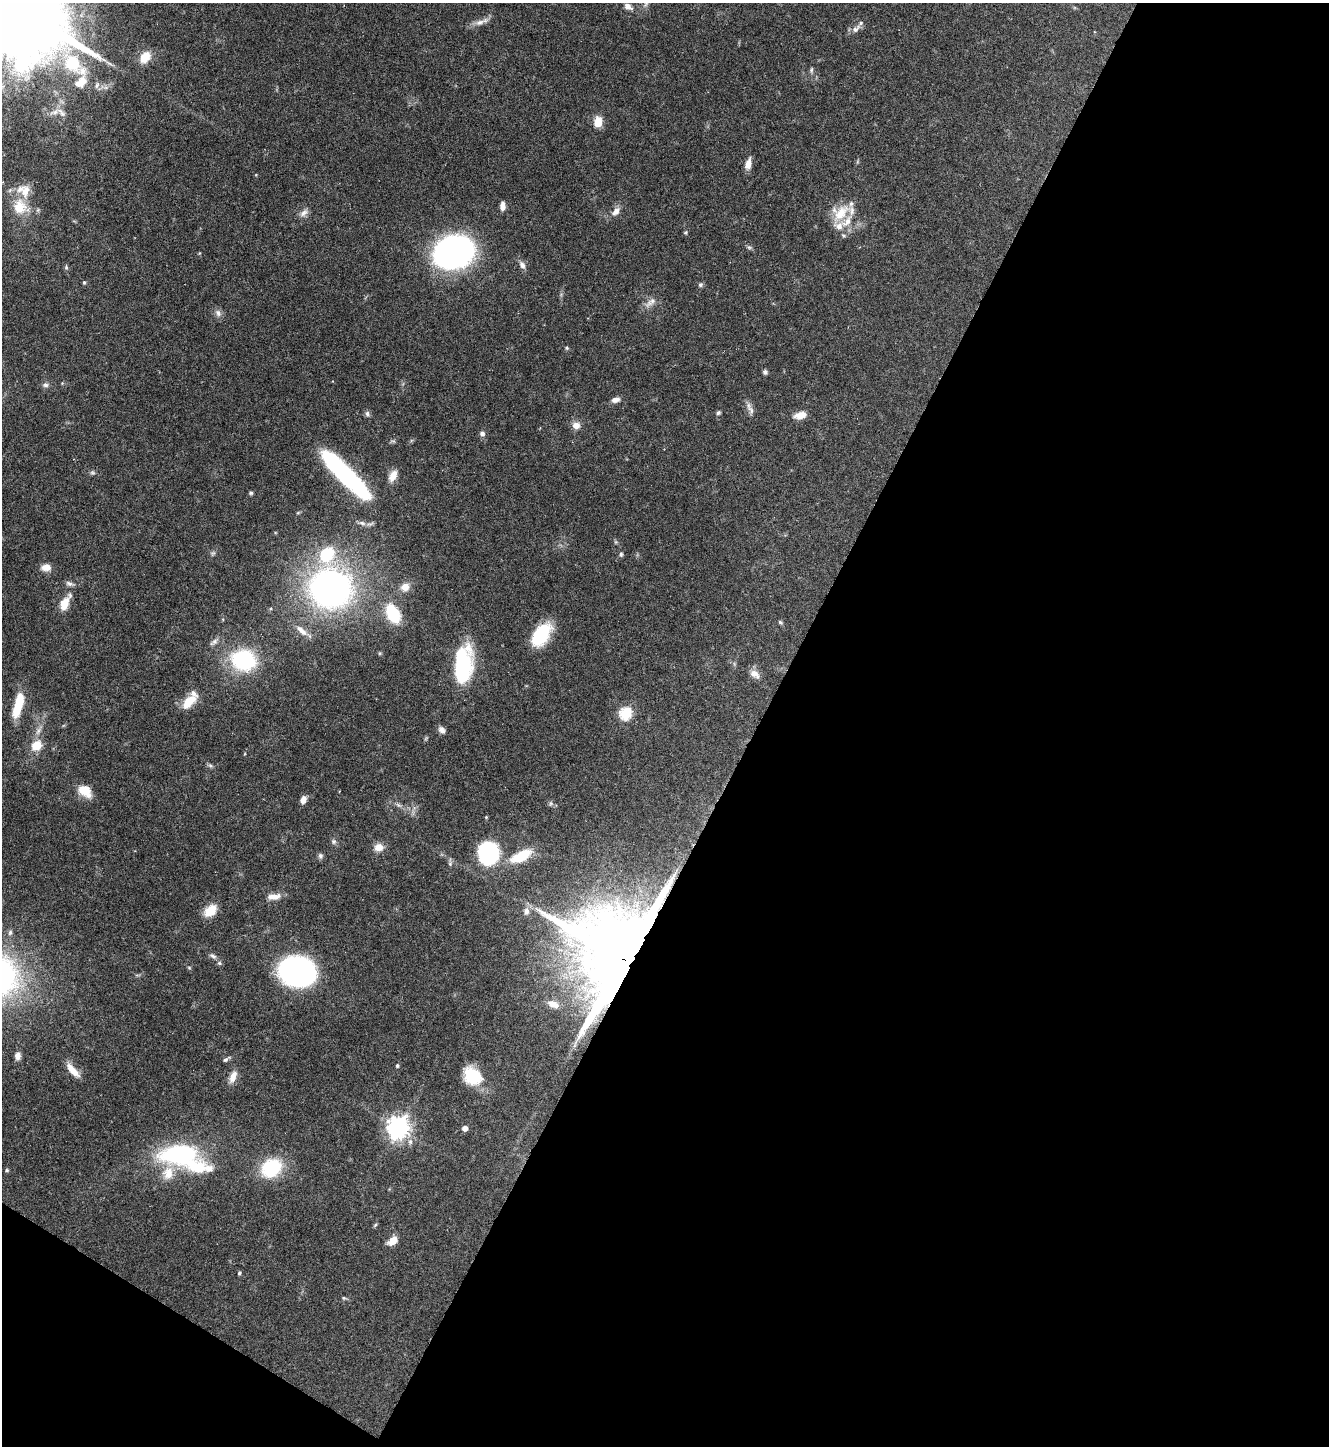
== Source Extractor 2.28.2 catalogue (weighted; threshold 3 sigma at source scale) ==
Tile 4 of 2 x 2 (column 2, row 2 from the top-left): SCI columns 1421-2747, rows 3-1446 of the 2870 x 2889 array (HDU 1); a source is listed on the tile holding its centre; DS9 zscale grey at full resolution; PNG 1331 x 1448 px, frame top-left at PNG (2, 3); no overlay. Shown black and unused: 46% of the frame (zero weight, under 4 of 8 exposures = <1% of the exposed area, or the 3 px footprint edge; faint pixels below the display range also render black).
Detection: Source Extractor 2.28.2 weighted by HDU 2 'WHT'; one run over the whole footprint, this tile lists its part. Background 0.0673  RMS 0.0032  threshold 0.0132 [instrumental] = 3 sigma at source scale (4.09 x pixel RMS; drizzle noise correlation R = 1.36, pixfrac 0.8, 0.05/0.05 arcsec/px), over >= 5 px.
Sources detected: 114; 1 too faint to see at this stretch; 1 inside a brighter object's white glare — not listed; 12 inside a brighter listed object's ellipse — not listed separately; the other 100 listed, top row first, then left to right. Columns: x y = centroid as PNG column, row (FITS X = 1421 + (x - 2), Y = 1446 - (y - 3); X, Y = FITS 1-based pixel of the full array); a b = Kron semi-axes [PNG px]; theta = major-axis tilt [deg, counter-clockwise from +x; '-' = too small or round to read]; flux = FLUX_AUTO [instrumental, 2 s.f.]
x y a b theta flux
628 7 10 7 -31 1.8
23 13 31 24 -42 6600
480 22 15 7 17 2.1
856 29 14 7 38 1.7
145 57 14 10 54 4.9
72 63 20 15 -54 14
811 70 7 5 84 0.56
81 82 20 13 45 4.3
97 85 10 6 68 0.91
54 112 14 6 11 1.7
598 122 6 5 - 9.3
748 164 13 7 79 2.4
502 206 9 5 88 1.8
19 207 21 18 -90 7.3
616 211 13 8 48 2.1
304 213 13 8 38 1.5
840 213 28 18 42 7.7
685 232 6 5 - 0.43
843 235 7 5 -43 0.57
749 247 7 4 -1 0.51
454 252 26 20 26 120
522 265 11 7 -61 1.5
66 267 6 5 - 0.51
84 282 5 4 - 0.43
700 285 7 6 - 0.63
650 302 22 7 38 2.2
218 313 10 8 -65 1.4
567 348 5 4 - 0.4
765 372 6 6 - 0.71
45 385 8 6 -4 0.92
615 400 10 6 15 1.7
751 410 15 7 -63 1.6
367 413 8 6 -63 0.79
718 413 6 5 - 0.55
800 415 14 8 14 3.1
576 425 9 8 - 2.3
482 433 7 6 - 1.1
393 476 14 8 62 3
347 477 60 15 -46 56
251 493 5 5 - 0.5
362 523 12 6 -11 1.3
213 553 8 5 24 0.62
621 554 6 5 - 0.5
327 555 19 15 62 13
46 567 11 8 0 2.7
70 584 13 6 -20 1
405 587 11 10 - 2.8
330 588 33 30 -5 120
65 603 19 9 63 4.8
393 614 16 10 -63 17
780 622 6 5 - 0.48
301 630 19 7 -41 2.7
541 635 23 13 57 18
214 642 14 6 40 1.3
380 653 6 3 71 0.31
244 660 21 18 -12 30
463 665 39 18 84 28
755 674 14 8 -36 2.1
189 701 21 10 43 6
18 705 27 8 75 10
626 713 6 6 - 32
442 730 9 7 -49 1.3
38 731 12 6 71 1.6
36 745 15 12 41 4.8
210 765 6 5 - 0.6
85 790 13 10 -37 6.6
303 800 8 6 67 2.2
551 803 6 4 90 0.47
486 817 5 4 - 0.33
334 841 7 7 - 0.75
379 847 10 9 - 3
489 853 18 15 -85 41
320 856 8 6 -74 0.79
521 856 22 10 27 12
450 863 7 5 70 0.66
274 896 18 8 6 2.7
210 910 15 10 41 5.4
526 911 10 8 87 1.8
10 933 7 6 - 0.69
213 956 12 6 -32 0.94
622 959 26 24 -50 7100
189 968 5 4 - 0.3
297 972 23 18 -7 110
553 1004 16 9 -19 3.2
18 1056 8 7 - 1.6
225 1060 7 5 37 0.64
397 1066 4 4 - 0.54
73 1070 20 7 -47 4
473 1076 17 14 -43 13
233 1077 16 8 68 2.8
398 1127 8 8 - 220
465 1128 5 4 - 1.8
179 1154 29 15 1 52
195 1167 41 15 -6 14
271 1168 17 13 34 23
7 1170 5 4 - 0.4
375 1225 6 4 45 0.38
393 1241 11 7 40 3.3
239 1273 5 4 - 0.43
344 1298 5 5 - 0.41
Overlapping masked pixels (flux is a lower limit): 1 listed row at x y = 622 959
Isophote crosses this tile's border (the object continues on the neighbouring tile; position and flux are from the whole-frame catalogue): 1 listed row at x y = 23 13